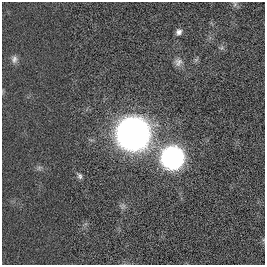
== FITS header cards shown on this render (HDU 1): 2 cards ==
NAXIS1  =                  263
NAXIS2  =                  263

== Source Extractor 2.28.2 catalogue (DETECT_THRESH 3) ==
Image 263 x 263 px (HDU 1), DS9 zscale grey, 1 PNG px = 1 image px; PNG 267 x 267 px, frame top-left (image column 1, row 263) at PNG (2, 2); no overlay
Background 0.00262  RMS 0.041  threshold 0.122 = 3 sigma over >= 5 px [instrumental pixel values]
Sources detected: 8; all 8 listed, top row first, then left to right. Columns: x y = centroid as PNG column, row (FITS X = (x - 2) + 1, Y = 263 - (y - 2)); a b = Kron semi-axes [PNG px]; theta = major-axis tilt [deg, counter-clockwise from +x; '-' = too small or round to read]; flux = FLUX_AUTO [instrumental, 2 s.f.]
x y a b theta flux
235 4 7 4 90 4.8
179 32 7 6 - 10
14 59 11 8 84 11
178 62 11 10 - 13
133 134 13 13 - 5200
172 158 11 11 - 1300
80 176 8 6 -67 7.1
123 206 7 5 56 6.3